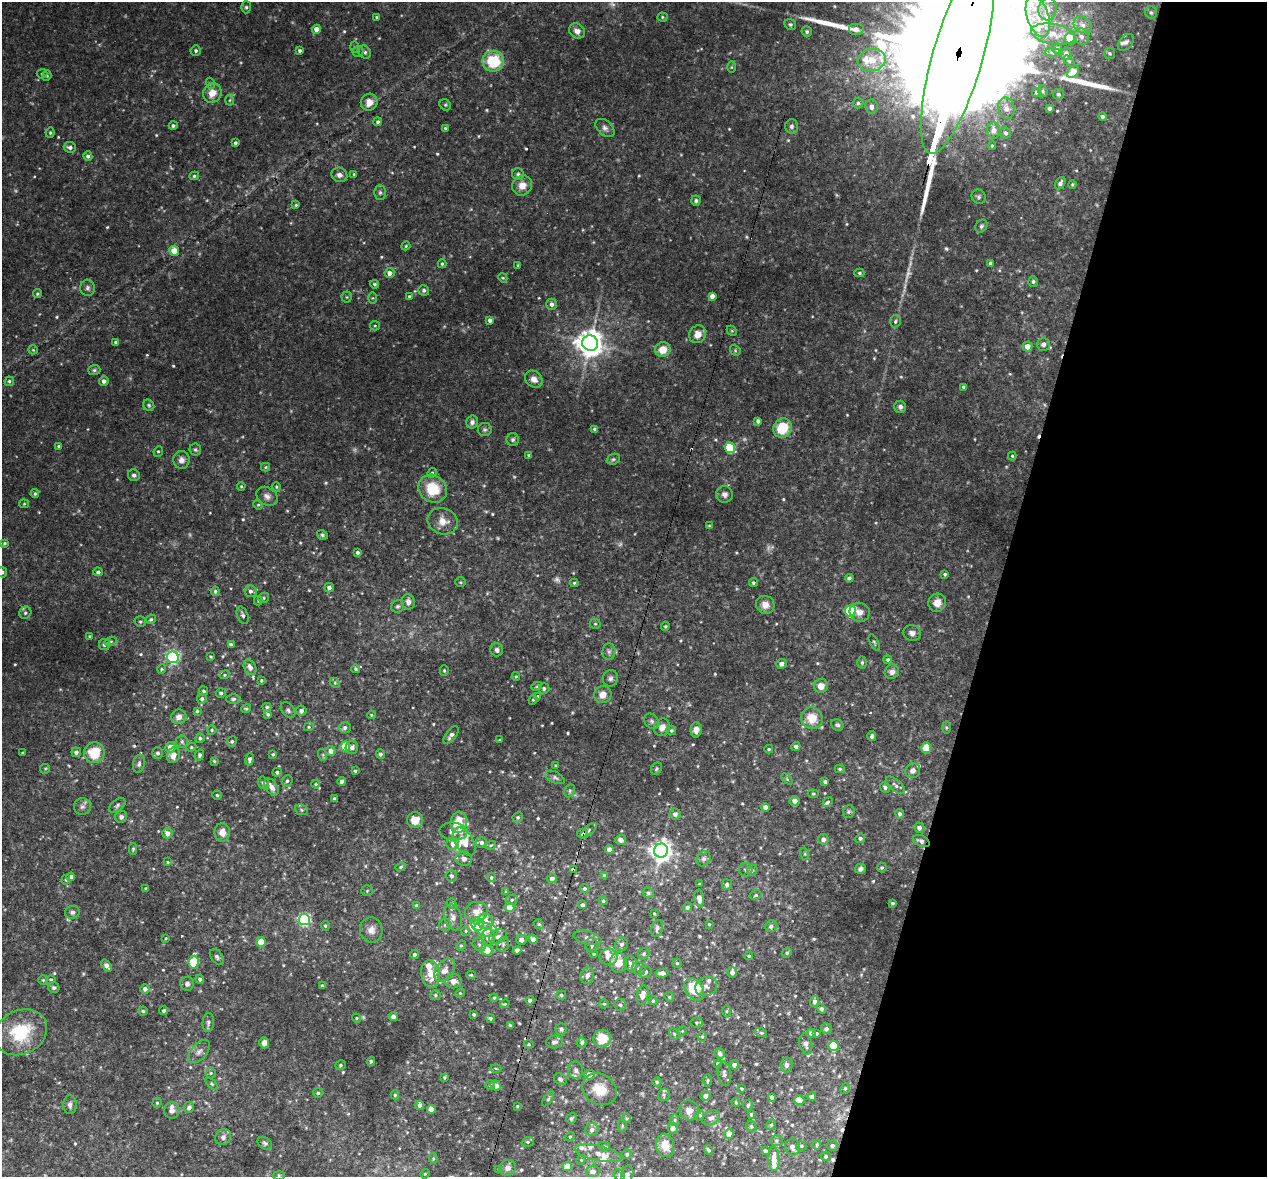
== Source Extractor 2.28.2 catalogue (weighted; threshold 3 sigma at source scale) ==
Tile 8 of 4 x 4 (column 4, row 2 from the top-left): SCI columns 3797-5061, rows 2617-3791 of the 5067 x 5109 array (HDU 1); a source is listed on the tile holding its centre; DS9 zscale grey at full resolution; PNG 1269 x 1179 px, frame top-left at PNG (2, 2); each listed source drawn as its Kron ellipse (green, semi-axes under 4 px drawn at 4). Shown black and unused: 21% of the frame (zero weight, under 3 of 4 exposures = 2% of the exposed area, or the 3 px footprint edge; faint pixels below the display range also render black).
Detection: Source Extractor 2.28.2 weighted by HDU 2 'WHT'; one run over the whole footprint, this tile lists its part. Background 0.043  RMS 0.0066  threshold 0.0296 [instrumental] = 3 sigma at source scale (4.5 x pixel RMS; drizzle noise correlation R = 1.50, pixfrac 1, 0.05/0.05 arcsec/px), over >= 5 px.
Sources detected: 649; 9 too faint to see at this stretch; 7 cosmic-ray / hot-pixel residue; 3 long thin detections or spike segments (spike, bleed or trail) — neither listed nor drawn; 25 inside a brighter listed object's ellipse — not listed separately; of the other 605, all 500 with FLUX_AUTO >= 0.705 (the completeness limit of this list) listed and drawn (105 fainter detections not listed), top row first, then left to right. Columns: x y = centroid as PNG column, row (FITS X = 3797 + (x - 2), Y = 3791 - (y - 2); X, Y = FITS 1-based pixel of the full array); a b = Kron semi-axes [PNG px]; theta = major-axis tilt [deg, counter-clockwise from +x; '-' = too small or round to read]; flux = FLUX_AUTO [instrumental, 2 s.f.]
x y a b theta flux
246 7 6 5 - 1.2
1047 9 11 9 85 5.9
1151 12 6 6 - 1.5
1038 16 21 11 -72 11
377 17 3 3 - 0.91
662 17 5 4 - 0.82
790 24 6 5 - 1.2
1083 25 10 7 -41 3.9
316 29 4 4 - 5.3
856 29 8 6 0 2.5
577 31 8 7 - 3.6
807 32 5 5 - 1.3
1053 34 22 10 -9 10
1081 37 8 7 - 3.2
1070 39 6 5 - 14
1126 42 9 6 48 2.3
354 47 5 4 - 0.76
1057 48 5 5 - 2.1
300 50 4 4 - 1.3
196 51 5 5 - 1.6
358 51 5 5 - 1
365 52 7 5 -55 1.6
1053 52 7 4 0 1.3
1110 53 5 5 - 1.2
1066 54 6 5 - 4.4
958 57 101 25 74 79000
872 60 14 11 11 11
493 61 11 10 - 27
1069 61 6 4 -44 0.95
731 67 6 4 90 0.78
1073 72 7 5 47 10
42 74 5 5 - 0.93
47 76 5 4 - 0.92
210 83 5 3 - 0.83
1043 91 6 4 -70 0.93
1036 92 4 4 - 1.1
212 93 10 9 - 7
1059 94 5 5 - 1.4
230 100 5 3 - 0.72
369 102 9 8 - 5.9
858 103 5 5 - 1.4
445 105 6 5 - 1
872 107 7 6 - 3.7
1006 108 11 8 -79 4
1050 108 4 3 - 1.9
1103 117 4 4 - 1.8
378 122 4 4 - 1.3
173 126 4 4 - 1.4
791 126 7 6 - 1.9
445 128 4 3 - 0.98
605 128 11 7 -41 2.8
994 130 8 6 -80 4.1
50 133 5 4 - 0.98
1006 133 6 5 - 1.9
235 143 3 3 - 1.5
992 146 4 3 - 0.73
70 147 6 5 - 2.2
88 156 5 4 - 2
354 174 3 3 - 0.72
518 174 6 6 - 1.4
339 175 8 7 - 3.1
194 176 4 3 - 1.1
1060 183 7 4 58 2.1
1072 184 4 3 - 0.71
522 186 10 9 - 6.9
380 192 7 5 89 1.5
979 197 7 6 - 1.5
696 201 5 5 - 1.5
296 205 4 4 - 0.81
981 226 7 5 52 1.4
406 246 4 4 - 0.74
174 251 5 5 - 8.6
991 263 4 3 - 1.5
442 264 4 3 - 0.98
518 265 3 3 - 0.84
390 273 5 5 - 4.3
859 273 5 4 - 1.2
503 278 5 3 - 0.74
1033 281 5 5 - 1.3
375 284 4 4 - 1.2
88 288 8 7 - 2.1
424 290 5 5 - 1.4
37 294 4 4 - 0.94
409 296 3 3 - 0.76
712 296 4 4 - 3.1
347 297 5 5 - 0.9
373 298 5 4 - 0.77
552 304 5 5 - 2.4
490 320 4 4 - 2.8
895 321 6 5 - 1.5
375 326 5 4 - 0.87
732 331 5 4 - 0.84
698 334 9 8 - 5.9
116 342 4 3 - 1.7
590 343 8 8 - 810
1043 344 6 6 - 2.8
1027 346 5 5 - 5.9
33 350 5 4 - 0.8
663 350 8 7 - 9.6
735 350 6 4 -49 0.96
94 370 6 5 - 1.2
534 379 9 7 -41 4.1
9 381 5 4 - 1.1
104 381 5 4 - 2.7
964 387 3 3 - 1.7
149 405 6 5 - 1.1
900 407 6 6 - 2.1
758 421 4 3 - 1.8
472 422 6 6 - 2.3
782 428 10 9 - 19
595 429 3 3 - 1.4
485 430 7 7 - 1.5
513 440 6 6 - 1.5
59 446 3 3 - 1.1
730 448 5 5 - 36
195 450 6 5 - 1.2
158 451 5 4 - 0.97
529 455 4 3 - 0.74
1012 456 4 4 - 0.74
613 459 7 5 21 1.2
181 460 9 8 - 3.3
266 467 5 4 - 0.84
432 473 5 4 - 0.93
134 475 6 5 - 1.9
241 486 4 3 - 0.79
276 487 5 4 - 0.85
433 489 15 13 -39 20
35 494 4 3 - 0.93
725 494 8 8 - 2.9
267 496 11 8 -32 3.5
24 504 5 4 - 0.73
258 505 5 4 - 0.82
443 521 15 13 -20 7.1
709 526 4 3 - 0.81
322 535 5 4 - 1.1
4 543 4 4 - 0.93
358 553 3 3 - 1.7
2 572 5 5 - 1.6
98 572 5 4 - 1.4
945 574 4 3 - 0.99
849 578 4 4 - 1.4
460 582 5 4 - 0.78
574 583 4 3 - 0.9
753 583 5 4 - 1.2
329 588 5 4 - 2.5
215 591 4 4 - 1.3
250 591 6 6 - 2.1
264 598 5 5 - 0.89
258 601 4 4 - 0.74
408 602 8 6 -78 3
937 603 9 8 - 5.6
765 605 9 8 - 5.1
398 606 7 6 - 1.5
850 611 5 5 - 51
860 612 10 9 - 4.3
25 613 6 5 - 1.4
243 615 9 5 -69 1.9
151 619 5 4 - 1.1
140 622 6 5 - 1.1
595 624 5 5 - 0.9
665 626 4 3 - 0.78
912 633 9 7 -24 3
90 636 4 3 - 0.73
111 641 6 4 16 0.96
874 642 9 3 -63 0.98
105 645 6 5 - 1.9
231 645 4 3 - 1.9
497 650 6 6 - 2.1
609 652 8 6 90 1.9
211 656 3 3 - 0.74
173 657 6 6 - 130
888 660 4 4 - 1.3
862 662 6 4 89 1.2
782 664 5 5 - 2.8
250 667 8 6 -63 3.6
162 669 5 4 - 0.82
356 669 4 4 - 1
444 670 5 4 - 0.99
892 672 7 7 - 2.7
225 675 5 4 - 0.84
516 677 4 3 - 0.82
610 678 8 7 - 2.2
261 680 3 3 - 0.87
335 683 6 4 -46 0.93
537 686 5 3 - 0.75
821 686 7 7 - 5.4
544 688 5 5 - 1.4
204 691 5 4 - 1.3
221 693 5 4 - 1.6
603 695 9 8 - 5.9
537 696 3 3 - 2.2
202 699 5 5 - 1.8
233 699 7 5 2 1.3
533 700 5 4 - 0.85
267 707 4 4 - 1.3
246 708 5 4 - 0.98
288 710 9 6 -50 1.7
197 711 4 4 - 0.8
301 711 5 5 - 1.8
268 714 4 3 - 1.3
371 715 4 3 - 0.93
179 717 8 7 - 4.2
812 718 11 10 - 12
652 721 8 6 -52 1.9
837 725 6 5 - 1.7
309 727 5 4 - 0.86
662 727 9 7 60 4.7
946 727 6 3 -90 0.78
345 728 6 5 - 2.1
212 730 5 4 - 0.85
671 730 5 4 - 1.2
696 730 7 5 88 4.1
451 735 10 5 52 2.7
872 736 5 4 - 1.4
200 738 5 5 - 1.4
500 740 4 3 - 1
182 741 6 6 - 1.5
232 741 5 5 - 1.1
345 746 5 5 - 18
170 747 5 5 - 6
191 747 5 4 - 0.8
352 747 6 6 - 2.7
796 747 4 4 - 2.2
926 748 5 5 - 17
769 749 4 4 - 0.89
331 751 5 5 - 4
76 752 5 4 - 2.2
23 753 3 3 - 0.97
94 753 10 10 - 19
158 753 6 5 - 1.7
273 754 4 3 - 0.87
380 754 5 4 - 1.4
173 755 8 6 69 5.7
199 755 5 4 - 1.2
323 755 6 4 -72 0.87
250 759 6 4 79 1.6
214 761 4 3 - 0.75
139 764 9 6 78 2.2
556 766 3 3 - 0.77
45 769 5 4 - 0.81
656 769 6 5 - 1.1
840 769 5 4 - 1
355 771 3 3 - 0.89
913 771 8 7 - 3.6
277 772 5 4 - 1.5
555 777 10 5 -25 2
787 779 6 4 -46 0.91
287 781 6 5 - 1.3
342 781 4 4 - 3.5
825 782 4 3 - 1.5
263 783 6 5 - 2
316 784 4 3 - 0.76
896 785 12 5 -42 2.2
271 787 10 5 -57 3.9
885 787 6 4 -46 1.6
570 791 7 5 63 1.3
813 794 5 4 - 0.78
217 795 4 4 - 0.88
334 799 3 3 - 1.2
795 801 5 5 - 3.8
828 802 5 4 - 2.4
117 805 9 5 38 1.7
82 807 8 8 - 2.5
765 807 4 4 - 3.6
301 810 6 5 - 1.1
849 812 6 6 - 1.2
675 814 5 5 - 2.7
900 814 5 4 - 1.6
121 817 6 6 - 2.1
518 817 5 5 - 1.2
415 820 8 8 - 8.1
459 822 10 8 83 12
919 828 5 5 - 2.9
453 831 14 9 -4 5.1
588 831 10 4 42 1.6
222 832 9 8 - 5.9
167 833 5 5 - 4.3
582 833 5 4 - 1.8
860 838 5 4 - 1.7
823 839 5 5 - 2.8
621 840 5 5 - 3.1
921 841 9 5 -25 3
464 842 15 9 -58 7.5
481 843 5 5 - 2.1
453 844 6 6 - 4
491 845 5 3 - 0.76
133 849 6 4 88 0.99
609 850 4 4 - 4.6
661 851 7 7 - 470
805 854 6 4 -72 0.91
464 859 8 7 - 2.7
704 859 8 6 59 2.1
168 862 4 4 - 0.71
401 867 5 4 - 0.97
882 867 5 5 - 1
573 869 3 3 - 7.6
860 869 5 5 - 1.9
746 870 7 6 - 1.7
752 870 6 5 - 1.2
604 875 4 4 - 1.3
451 876 6 5 - 1.8
71 877 4 4 - 2.4
491 877 5 4 - 1.2
552 878 5 4 - 2.3
66 880 5 4 - 0.9
699 884 3 3 - 0.86
727 885 5 5 - 2
146 888 3 3 - 0.92
585 889 4 4 - 1.4
367 891 5 5 - 0.97
506 891 4 3 - 0.71
648 893 5 5 - 1.3
756 895 6 4 14 0.97
699 898 8 5 -84 4.1
512 900 6 5 - 1.3
603 901 4 4 - 0.87
452 903 5 4 - 0.94
892 903 4 3 - 0.8
582 905 4 4 - 1.9
417 906 4 3 - 1.9
509 907 5 5 - 6.5
687 907 5 4 - 1.6
72 912 7 6 - 1.9
476 912 12 9 12 6.9
654 914 3 3 - 0.76
453 917 13 8 -74 4
304 920 5 5 - 140
485 921 8 7 - 5.4
477 924 7 6 - 6.9
539 924 5 4 - 0.88
709 924 3 3 - 0.73
445 925 6 6 - 1.6
325 926 5 4 - 0.84
771 926 6 5 - 2.2
657 928 8 5 78 2.3
371 930 12 11 - 4.8
486 930 12 6 -16 3.8
466 931 5 4 - 0.74
488 937 8 7 - 4.4
498 937 9 6 25 2.6
166 938 4 3 - 0.74
588 938 14 6 -15 3
533 939 5 4 - 2.8
521 940 5 5 - 3.5
261 942 5 4 - 18
503 944 7 5 72 1.4
622 944 7 6 - 1.7
479 945 7 6 - 1.7
592 945 7 6 - 1.7
461 946 5 4 - 0.98
487 950 6 5 - 12
517 950 4 4 - 1.5
787 953 5 4 - 0.96
414 954 4 4 - 1.5
594 954 3 3 - 0.72
644 954 6 5 - 1.2
749 956 4 4 - 0.99
217 957 9 5 -52 1.6
608 957 9 8 - 4.4
194 962 6 5 - 31
618 963 10 8 -87 11
677 963 4 4 - 0.93
631 964 7 6 - 2.4
106 966 7 4 -55 2
639 969 7 6 - 2.1
445 970 13 9 53 5.2
645 972 6 6 - 2.7
732 972 5 4 - 2.8
662 973 6 4 7 3.1
431 974 14 9 -81 10
471 975 5 4 - 0.83
587 976 8 6 71 3
200 979 4 4 - 1.8
43 980 5 5 - 0.83
51 980 4 4 - 1.3
453 981 8 7 - 3.9
187 984 7 7 - 2.1
323 986 4 3 - 1.6
706 986 11 9 26 3.4
54 988 6 5 - 1.4
145 989 5 5 - 2.8
694 989 12 8 -54 17
460 993 5 4 - 0.74
435 995 5 5 - 1.1
561 995 5 4 - 1.1
643 995 9 6 76 5.1
669 997 5 4 - 0.85
494 998 4 4 - 0.79
530 1000 4 4 - 1.7
653 1001 4 3 - 1
814 1001 5 4 - 2.2
505 1004 5 3 - 0.71
604 1004 5 4 - 0.77
620 1005 6 5 - 1.3
822 1009 5 4 - 1.5
164 1010 4 4 - 1.4
143 1011 4 4 - 0.81
727 1011 6 4 89 0.73
474 1014 3 3 - 0.97
393 1017 4 4 - 3.1
357 1018 4 4 - 0.76
490 1018 4 4 - 1.3
208 1023 9 5 85 1.9
697 1023 6 5 - 1.2
510 1025 4 3 - 0.84
561 1029 6 6 - 1.4
826 1029 5 5 - 2
682 1031 5 4 - 0.75
21 1032 27 22 25 35
761 1033 6 3 -19 0.94
811 1033 4 4 - 1.7
674 1034 6 5 - 1
816 1034 4 4 - 1.7
702 1036 5 4 - 0.86
602 1039 9 8 - 14
554 1042 8 6 13 2.7
264 1043 5 5 - 2.5
582 1043 5 4 - 1.5
529 1044 5 4 - 0.83
806 1044 10 6 -80 2.3
834 1046 5 5 - 29
199 1052 14 7 48 3.3
720 1053 5 5 - 2.2
371 1061 4 4 - 1.1
718 1064 4 3 - 1.1
341 1065 5 4 - 1.1
734 1065 4 4 - 2.4
786 1065 7 6 - 2.3
496 1068 5 3 - 0.72
576 1070 8 7 - 2.2
211 1073 5 5 - 0.86
724 1074 12 6 -84 2.3
589 1075 5 5 - 4.7
444 1077 3 3 - 0.82
560 1079 7 5 -35 1.9
708 1081 6 3 88 0.72
657 1082 4 4 - 0.78
212 1084 7 4 -45 0.92
490 1085 5 5 - 1
496 1085 5 5 - 4.4
845 1088 5 4 - 1
599 1089 18 15 -31 12
742 1089 3 3 - 0.77
318 1093 5 4 - 1.1
395 1095 4 4 - 0.85
664 1095 6 5 - 1.3
706 1096 5 5 - 2.5
772 1097 4 3 - 2
812 1097 4 4 - 2.5
548 1099 8 4 55 1.2
799 1100 5 5 - 6.5
736 1102 4 3 - 0.77
157 1103 5 4 - 0.99
70 1105 9 7 89 2.9
420 1105 5 4 - 2.8
748 1105 6 4 72 1.2
517 1106 3 2 - 0.77
189 1107 6 5 - 2.6
431 1109 4 4 - 5.3
172 1110 8 7 - 2.9
689 1110 10 9 - 5.6
751 1114 4 3 - 0.72
700 1115 5 4 - 1
571 1118 6 4 53 1.2
627 1118 5 4 - 0.79
711 1118 9 7 29 2.5
675 1120 5 3 - 0.85
771 1125 6 4 61 0.92
622 1126 6 3 90 0.84
751 1126 6 5 - 1.1
673 1128 5 5 - 3.8
592 1130 6 6 - 3.1
729 1134 5 4 - 8
223 1137 8 7 - 2.5
570 1137 5 4 - 0.76
776 1141 6 5 - 1.3
528 1142 6 4 20 0.99
265 1143 8 5 -34 1.4
665 1145 12 9 -78 7.9
817 1145 5 4 - 0.85
604 1146 5 3 - 0.93
801 1146 5 4 - 1.1
832 1146 5 5 - 1.8
792 1147 8 7 - 2.9
709 1150 5 3 - 0.99
765 1151 4 4 - 1.6
598 1153 24 7 -12 5.7
627 1154 5 4 - 1.2
826 1156 5 4 - 1.1
433 1159 5 4 - 0.81
774 1159 12 5 -90 6.9
581 1160 5 4 - 0.73
567 1167 5 4 - 7.8
508 1168 8 7 - 3
499 1169 3 3 - 0.73
593 1171 7 6 - 2.7
425 1174 5 4 - 0.71
627 1174 8 6 75 2.1
279 1175 6 4 -1 1.1
619 1175 6 5 - 1.1
Overlapping masked pixels (flux is a lower limit): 4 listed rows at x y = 958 57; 582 833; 921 841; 573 869
Isophote crosses this tile's border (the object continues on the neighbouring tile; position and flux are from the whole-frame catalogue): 4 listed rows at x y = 1047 9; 958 57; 2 572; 627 1174